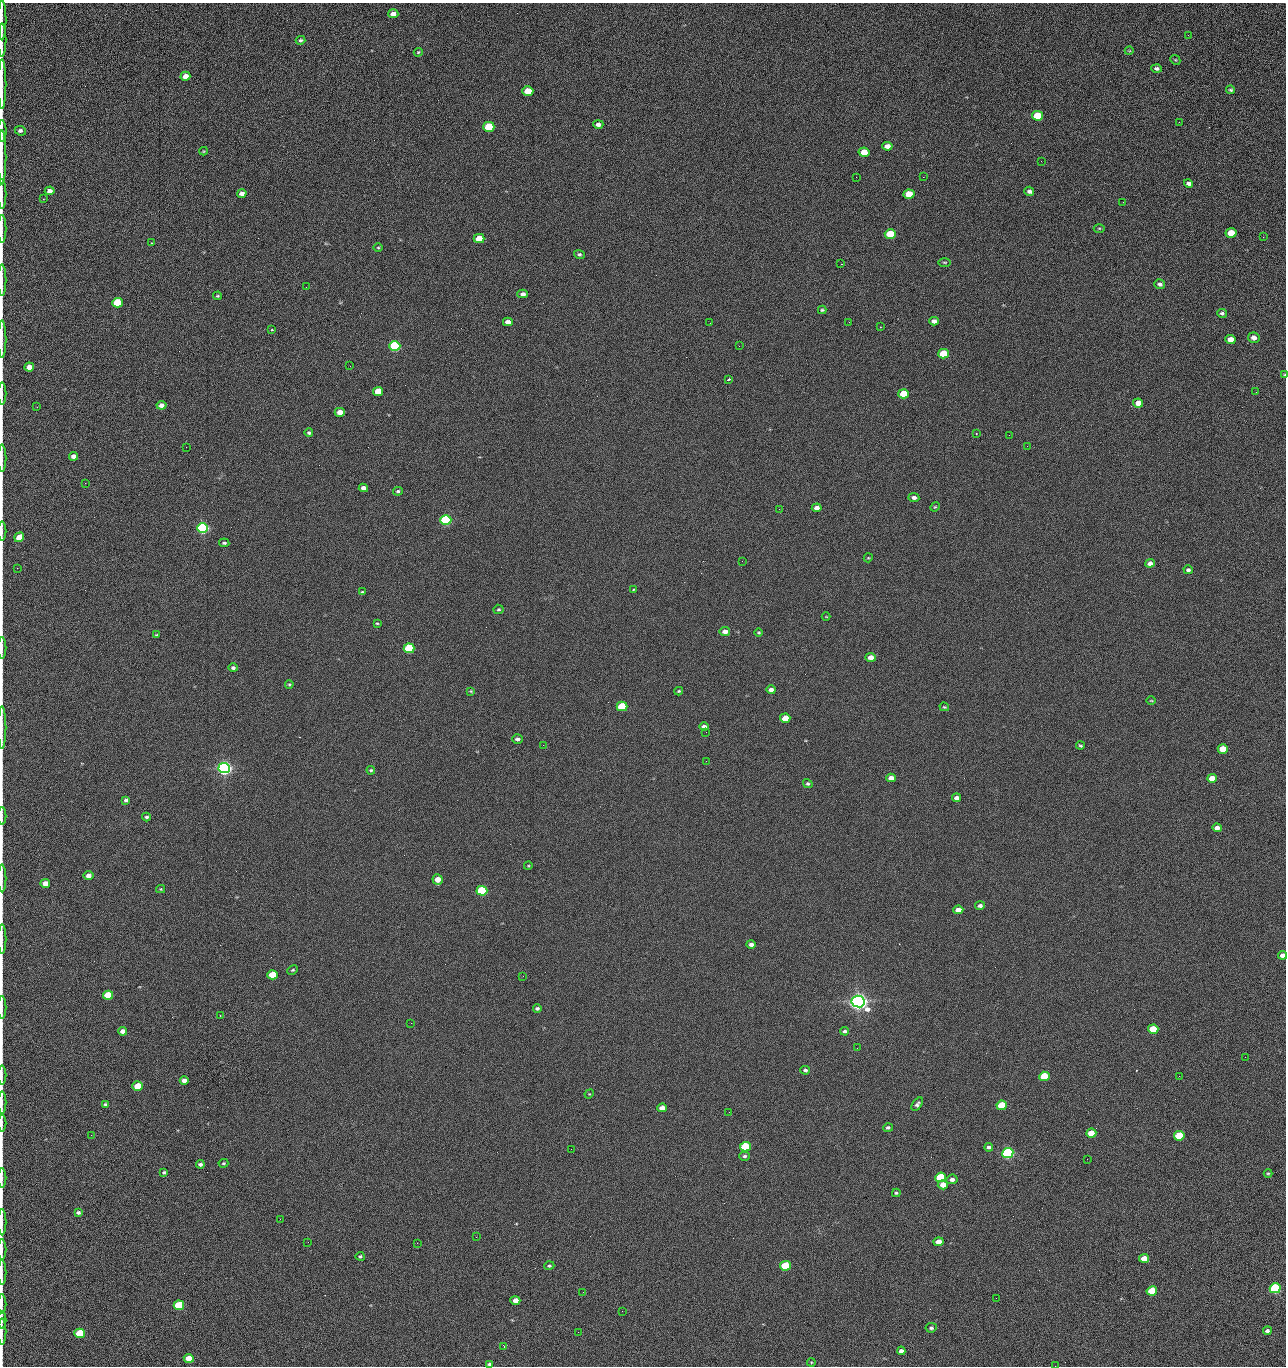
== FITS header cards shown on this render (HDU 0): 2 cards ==
NAXIS1  =                 1284 /fastest changing axis
NAXIS2  =                 1364 /next to fastest changing axis

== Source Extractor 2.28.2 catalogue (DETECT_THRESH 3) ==
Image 1284 x 1364 px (HDU 0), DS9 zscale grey, 1 PNG px = 1 image px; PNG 1288 x 1368 px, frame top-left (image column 1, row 1364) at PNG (2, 3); each listed source drawn as its Kron ellipse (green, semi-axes under 4 px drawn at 4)
Background 124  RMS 14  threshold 43.2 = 3 sigma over >= 5 px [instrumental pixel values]
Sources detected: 231; all 231 listed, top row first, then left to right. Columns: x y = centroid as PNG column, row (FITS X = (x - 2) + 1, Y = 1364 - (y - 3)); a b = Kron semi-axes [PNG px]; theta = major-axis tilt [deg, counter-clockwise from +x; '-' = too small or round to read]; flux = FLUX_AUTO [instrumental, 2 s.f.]
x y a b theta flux
393 14 5 4 - 5.3e+03
2 20 20 2 90 3.2e+03
1188 35 3 2 - 1.2e+03
2 40 16 2 90 2.9e+03
300 40 5 4 - 1.6e+03
1129 51 4 3 - 7.3e+02
418 52 4 3 - 1.0e+03
1175 60 5 4 - 1.1e+03
1157 68 5 4 - 2.8e+03
185 76 5 4 - 8.9e+03
2 84 25 2 90 5.0e+03
1231 90 4 4 - 1.3e+03
528 91 5 4 - 2.3e+04
1038 116 5 5 - 4.4e+04
1179 122 2 2 - 1.2e+03
598 124 5 4 - 3.7e+03
489 127 5 5 - 5.5e+04
2 131 11 3 -89 2.4e+03
20 131 6 4 -24 3.2e+03
887 146 5 4 - 6.4e+03
204 151 4 4 - 7.8e+02
864 152 5 4 - 1.6e+04
2 157 27 2 90 5.1e+03
1041 161 2 2 - 1.9e+03
856 177 2 2 - 2.2e+03
923 177 2 2 - 1.8e+04
1189 183 4 4 - 3.5e+03
50 191 5 4 - 5.2e+03
1029 191 5 4 - 2.8e+03
242 193 5 4 - 6.2e+03
2 194 15 2 90 2.6e+03
909 194 5 4 - 2.9e+04
43 199 3 3 - 6.4e+02
1123 202 3 2 - 8.5e+02
1099 228 5 3 - 1.0e+03
2 229 14 2 90 2.4e+03
1231 233 5 5 - 2.5e+04
890 234 5 5 - 4.2e+04
1263 237 3 2 - 9.5e+02
479 238 5 4 - 2.0e+04
152 243 3 2 - 9.5e+02
378 248 5 3 - 1.0e+03
579 254 5 4 - 1.8e+03
945 262 6 3 -1 1.1e+03
841 264 2 2 - 2.7e+04
2 280 16 2 90 2.6e+03
1160 284 5 4 - 3.0e+03
306 287 2 2 - 6.9e+02
523 294 5 4 - 3.2e+03
218 296 4 3 - 1.2e+03
117 303 5 5 - 5.3e+04
822 310 4 4 - 1.4e+03
1222 313 5 4 - 2.1e+03
934 321 5 4 - 3.8e+03
508 322 5 4 - 5.0e+03
849 322 3 2 - 7.8e+02
710 323 2 2 - 3.3e+03
880 327 3 3 - 7.1e+02
272 330 3 3 - 1.1e+03
1254 338 6 5 - 4.9e+03
2 339 18 2 90 3.1e+03
1230 339 5 4 - 1.0e+04
395 346 5 5 - 1.6e+05
739 346 2 2 - 5.0e+02
943 354 5 5 - 4.1e+04
350 366 2 2 - 2.4e+03
29 367 5 4 - 1.2e+04
1284 375 4 3 - 9.8e+02
728 379 4 3 - 1.2e+03
378 391 5 4 - 2.1e+04
1256 392 2 2 - 1.1e+03
2 393 11 2 90 1.9e+03
904 394 5 4 - 3.3e+04
1138 403 5 4 - 9.8e+03
161 405 5 4 - 5.1e+03
37 407 2 2 - 4.6e+02
340 412 5 4 - 9.6e+03
309 433 4 3 - 1.7e+03
976 433 3 2 - 7.2e+02
1009 435 2 2 - 3.3e+03
1027 446 2 2 - 4.8e+02
186 447 2 2 - 2.7e+03
74 456 4 4 - 6.1e+03
2 458 13 2 90 2.4e+03
85 483 3 2 - 1.1e+03
363 488 4 4 - 5.2e+03
398 491 5 3 - 1.6e+03
914 497 5 4 - 3.4e+03
935 507 5 4 - 1.1e+03
817 508 5 4 - 5.2e+03
779 509 2 2 - 5.4e+02
446 520 5 5 - 2.0e+05
202 528 5 5 - 3.3e+05
2 531 9 2 90 1.5e+03
19 537 5 4 - 2.0e+04
224 543 5 4 - 1.8e+03
868 558 5 3 - 9.4e+02
742 561 2 2 - 7.1e+02
1150 563 5 4 - 5.4e+03
17 568 2 2 - 4.5e+02
1188 570 4 4 - 2.1e+03
633 590 3 3 - 1.3e+03
362 592 3 2 - 9.8e+02
499 609 5 5 - 1.5e+03
826 617 4 3 - 6.8e+02
377 623 3 3 - 8.5e+02
725 631 5 4 - 5.3e+03
759 632 4 3 - 9.9e+02
156 635 4 4 - 1.0e+03
2 648 11 2 90 1.6e+03
409 648 5 5 - 9.2e+04
871 657 5 4 - 7.4e+03
233 668 5 4 - 2.1e+03
289 684 4 3 - 1.1e+03
771 690 4 4 - 4.1e+03
471 691 4 3 - 9.5e+02
679 691 4 3 - 1.2e+03
1151 701 5 3 - 8.3e+02
622 706 5 4 - 5.5e+04
944 707 5 3 - 1.1e+03
785 718 5 4 - 1.5e+04
2 727 21 2 90 3.6e+03
704 727 4 4 - 3.8e+03
706 732 3 2 - 6.7e+02
517 739 5 4 - 2.8e+03
543 745 2 2 - 3.2e+03
1080 746 4 3 - 1.3e+03
1223 749 5 4 - 2.7e+04
706 761 2 2 - 2.1e+03
224 768 5 5 - 7.1e+05
371 770 4 4 - 1.4e+03
891 778 5 4 - 6.0e+03
1212 778 5 4 - 1.3e+04
808 784 5 4 - 1.4e+03
956 798 4 4 - 3.9e+03
126 800 4 3 - 2.2e+03
2 816 9 2 90 1.5e+03
146 817 4 4 - 2.0e+03
1217 828 5 4 - 5.8e+03
528 866 4 3 - 8.4e+02
88 876 5 4 - 5.8e+03
2 878 14 2 90 2.1e+03
438 880 5 5 - 1.3e+04
45 883 5 4 - 1.0e+04
161 889 4 4 - 1.1e+03
482 891 5 5 - 1.3e+05
980 906 5 4 - 2.7e+03
958 910 5 4 - 9.6e+03
2 939 15 2 90 2.5e+03
751 944 4 4 - 3.6e+03
1282 955 4 4 - 4.3e+03
293 970 5 3 - 1.4e+03
272 975 5 4 - 3.4e+04
523 976 2 2 - 2.1e+03
108 995 5 4 - 5.4e+04
858 1001 6 6 - 1.1e+06
2 1007 12 2 90 1.9e+03
537 1008 4 3 - 2.0e+03
220 1015 2 2 - 6.1e+02
411 1023 2 2 - 5.3e+03
1153 1029 5 4 - 3.0e+04
123 1031 4 4 - 6.5e+03
845 1031 4 4 - 1.9e+03
857 1048 2 2 - 1.4e+03
1245 1057 2 2 - 1.8e+03
805 1070 5 4 - 2.1e+03
2 1075 9 2 90 1.5e+03
1044 1076 5 4 - 4.9e+04
1179 1076 2 2 - 2.6e+03
184 1081 4 4 - 7.0e+03
137 1086 5 4 - 3.2e+04
589 1094 5 4 - 9.5e+02
2 1102 11 2 90 2.0e+03
106 1104 4 4 - 2.0e+03
917 1104 7 4 52 2.8e+03
1002 1105 5 4 - 4.5e+04
662 1108 5 4 - 8.9e+03
729 1112 2 2 - 8.4e+02
2 1123 8 2 90 1.2e+03
888 1128 5 4 - 1.9e+03
1091 1133 5 4 - 1.7e+04
91 1135 2 2 - 2.5e+03
1179 1136 5 4 - 5.9e+04
745 1147 5 5 - 8.0e+04
989 1147 4 3 - 2.2e+03
571 1149 2 2 - 8.1e+02
1008 1153 5 5 - 2.8e+05
745 1156 5 4 - 1.9e+03
1087 1159 2 2 - 1.2e+03
223 1163 5 4 - 1.3e+03
200 1164 4 3 - 2.4e+03
164 1172 4 4 - 1.4e+03
1268 1173 4 4 - 1.1e+03
941 1177 5 5 - 8.6e+04
2 1178 10 2 90 1.7e+03
952 1179 6 4 6 3.8e+03
943 1185 5 4 - 9.7e+03
896 1193 4 3 - 1.3e+03
78 1212 4 3 - 2.3e+03
280 1219 2 2 - 2.1e+03
2 1222 13 2 90 2.1e+03
476 1237 2 2 - 8.3e+03
308 1242 2 2 - 1.9e+03
938 1242 5 4 - 9.0e+03
417 1243 2 2 - 5.6e+03
2 1250 10 2 90 1.8e+03
360 1256 4 4 - 1.6e+03
1144 1258 5 4 - 1.4e+04
549 1266 5 4 - 1.7e+03
785 1266 5 4 - 8.2e+04
2 1273 12 2 90 2.0e+03
1275 1288 5 5 - 2.0e+05
1152 1291 5 4 - 4.7e+04
583 1292 2 2 - 5.1e+02
996 1298 2 2 - 2.7e+03
515 1300 5 4 - 8.0e+03
2 1304 10 2 90 1.7e+03
179 1305 5 5 - 1.0e+05
622 1311 2 2 - 8.2e+02
2 1320 9 2 90 1.6e+03
931 1328 5 4 - 2.1e+03
2 1331 13 2 90 2.1e+03
1267 1331 4 3 - 3.1e+03
578 1332 2 2 - 3.5e+03
79 1333 5 5 - 5.5e+04
504 1346 3 2 - 1.0e+03
901 1351 4 4 - 3.2e+03
189 1358 5 4 - 1.9e+04
811 1362 4 3 - 9.2e+02
489 1364 4 3 - 1.6e+03
1055 1366 2 2 - 1.9e+03
At the frame edge (FLAGS 8, measured only in part): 31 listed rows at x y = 2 20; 2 40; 2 84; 2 131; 2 157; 2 194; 2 229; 2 280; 2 339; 1284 375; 2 393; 2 458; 2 531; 2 648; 2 727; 2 816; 2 878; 2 939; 1282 955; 2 1007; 2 1075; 2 1102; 2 1123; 2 1178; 2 1222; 2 1250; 2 1273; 2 1304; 2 1320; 2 1331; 1055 1366

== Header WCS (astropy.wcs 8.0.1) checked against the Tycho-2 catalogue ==
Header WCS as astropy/WCSLIB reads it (CRVAL/CRPIX/CD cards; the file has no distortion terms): RA---TAN/DEC--TAN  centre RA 15:41:40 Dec +51:59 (235.42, +51.98 deg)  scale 1.26 arcsec/px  FOV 26.9' x 28.5'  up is +92 deg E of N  parity flipped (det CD > 0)
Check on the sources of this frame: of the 60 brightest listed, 10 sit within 2.0 arcsec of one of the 11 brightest Tycho-2 stars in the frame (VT <= 12.29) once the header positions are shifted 0.39 arcsec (0.36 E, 0.15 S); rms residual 0.88 arcsec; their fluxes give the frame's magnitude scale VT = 24.51 - 2.5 log10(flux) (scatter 0.20 mag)
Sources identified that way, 10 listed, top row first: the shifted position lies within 2.0 arcsec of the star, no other Tycho-2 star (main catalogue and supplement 1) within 4.0 arcsec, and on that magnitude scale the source's flux lands within +1.5 / -3 mag of the star's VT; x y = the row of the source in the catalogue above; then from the Tycho-2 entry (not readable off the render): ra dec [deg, ICRS J2000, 3 dp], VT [Tycho-2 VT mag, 2 dp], TYC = Tycho-2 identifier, HIP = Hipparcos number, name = IAU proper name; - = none
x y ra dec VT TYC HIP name
395 346 235.614 +52.064 11.61 3489-1132-1 - -
446 520 235.514 +52.049 11.19 3489-1407-1 - -
224 768 235.378 +52.130 9.31 3489-1322-1 76850 -
482 891 235.303 +52.042 11.52 3489-958-1 - -
858 1001 235.232 +51.912 9.59 3489-824-1 - -
1008 1153 235.143 +51.862 10.97 3489-1016-1 - -
941 1177 235.131 +51.886 12.29 3489-908-1 - -
785 1266 235.084 +51.941 11.45 3489-1346-1 - -
1275 1288 235.062 +51.771 11.53 3489-1453-1 - -
179 1305 235.075 +52.152 11.74 3489-912-1 - -